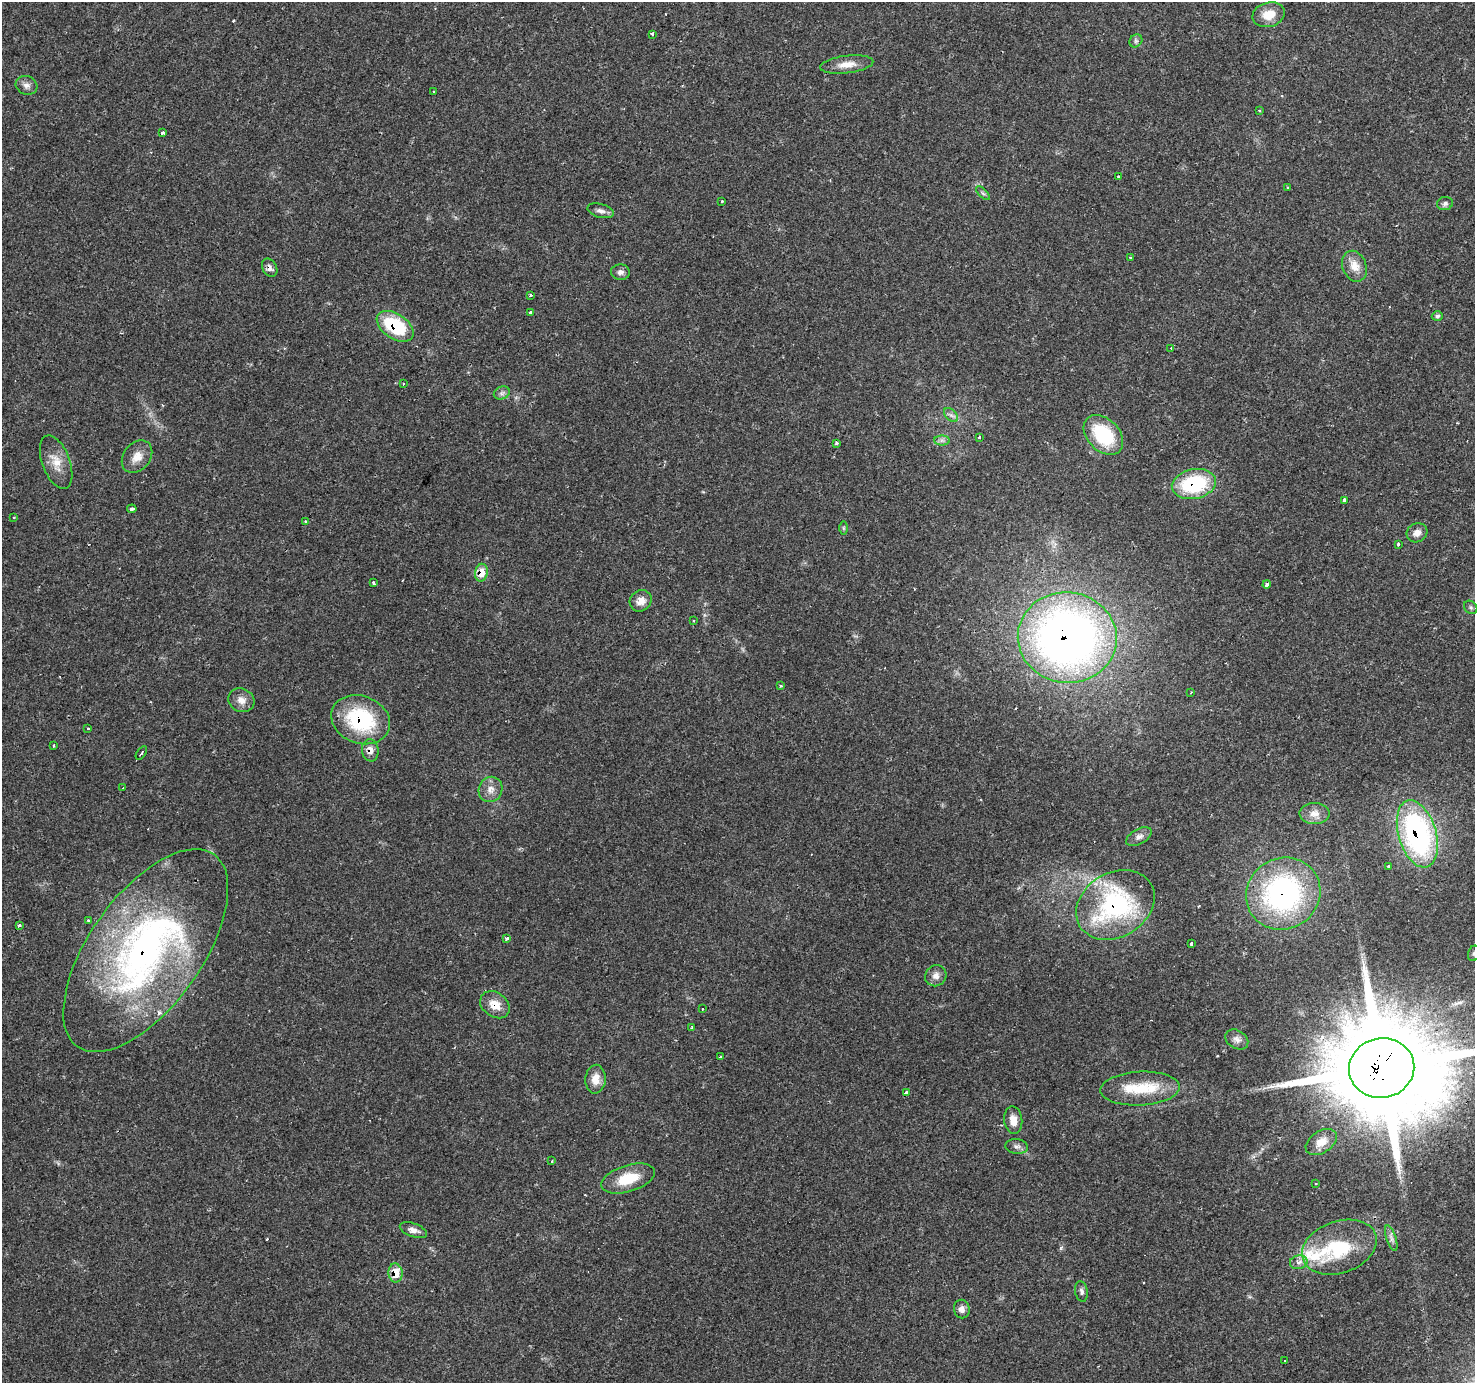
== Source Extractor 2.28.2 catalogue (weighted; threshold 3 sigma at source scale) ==
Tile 10 of 4 x 4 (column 2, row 3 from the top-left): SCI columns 1473-2945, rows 1564-2944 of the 5892 x 5956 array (HDU 1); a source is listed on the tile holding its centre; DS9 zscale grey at full resolution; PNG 1477 x 1385 px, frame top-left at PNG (2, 2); each listed source drawn as its Kron ellipse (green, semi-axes under 4 px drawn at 4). Shown black and unused: <1% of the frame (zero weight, under 2 of 3 exposures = <1% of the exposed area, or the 3 px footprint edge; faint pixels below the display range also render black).
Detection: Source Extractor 2.28.2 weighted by HDU 2 'WHT'; one run over the whole footprint, this tile lists its part. Background 0.0702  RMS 0.0048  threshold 0.0218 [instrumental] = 3 sigma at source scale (4.5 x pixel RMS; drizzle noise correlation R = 1.50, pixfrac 1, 0.0396/0.0396 arcsec/px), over >= 5 px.
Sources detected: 107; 1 inside a brighter object's white glare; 9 cosmic-ray / hot-pixel residue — neither listed nor drawn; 4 inside a brighter listed object's ellipse — not listed separately; the other 93 listed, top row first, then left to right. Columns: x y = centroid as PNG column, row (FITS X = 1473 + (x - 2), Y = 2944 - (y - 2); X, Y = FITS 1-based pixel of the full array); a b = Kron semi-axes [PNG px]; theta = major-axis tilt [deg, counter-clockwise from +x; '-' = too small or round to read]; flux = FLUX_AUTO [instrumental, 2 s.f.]
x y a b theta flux
1269 15 16 12 15 7.9
652 34 3 3 - 3.2
1136 41 7 6 - 1.2
847 65 27 9 7 6
26 85 11 9 -19 2.5
434 92 3 2 - 0.96
1259 111 4 3 - 0.5
162 133 3 3 - 4.4
1118 177 3 2 - 0.53
1288 188 4 3 - 2.8
983 193 9 3 -45 0.8
722 201 3 2 - 0.55
1445 204 8 6 18 1.5
600 211 13 6 -15 2.3
1130 258 3 3 - 1.8
1354 266 16 12 -68 6.2
270 268 10 7 -60 2.2
620 272 9 7 -5 2.1
530 295 3 3 - 0.55
531 313 4 3 - 6.4
1437 316 5 5 - 1.1
395 326 21 12 -34 31
1171 348 3 2 - 2.3
403 384 3 2 - 0.36
502 393 8 6 22 1.6
951 415 8 5 -44 1.6
1103 435 23 16 -46 31
979 437 3 3 - 1.2
942 440 8 5 0 1.4
836 443 3 3 - 0.98
137 457 18 13 51 5.9
56 462 28 14 -69 8.2
1194 484 22 15 11 38
1344 500 3 3 - 3.1
132 509 5 3 - 0.87
14 517 3 2 - 0.55
305 522 3 3 - 5.5
843 528 6 4 -89 0.69
1417 533 11 9 27 3.3
1398 544 3 3 - 0.54
481 573 9 6 80 7.4
374 583 3 3 - 2.4
1267 584 4 3 - 3.4
641 601 11 10 - 4.7
1471 607 7 6 - 0.96
694 620 3 3 - 0.6
1067 637 49 45 -6 330
781 686 4 3 - 0.62
1191 692 3 2 - 0.84
241 700 13 11 -26 3.9
361 720 30 23 -21 43
88 728 3 3 - 0.48
54 745 3 3 - 1.3
370 750 11 8 -82 3.4
141 753 8 3 56 1.1
123 788 3 2 - 0.62
490 789 13 11 62 4.3
1315 813 15 10 -1 4.2
1417 834 35 19 -73 100
1139 837 14 7 29 2.5
1389 866 3 3 - 1.3
1283 894 38 35 34 100
1115 905 41 32 31 76
89 920 3 3 - 1.7
19 925 3 3 - 1.7
507 939 3 3 - 1.5
1191 943 3 3 - 2.6
146 951 118 56 55 220
1474 953 8 6 72 1.1
936 976 11 10 - 3.1
495 1005 16 12 -35 7.1
702 1009 3 3 - 1
692 1027 3 3 - 0.79
1237 1039 12 9 -32 2.8
720 1057 3 3 - 0.99
1382 1068 33 30 13 10000
595 1079 14 10 87 5.6
1140 1088 40 17 3 20
906 1093 3 3 - 10
1013 1120 14 9 -84 4.5
1321 1142 17 11 32 6
1017 1146 11 7 -5 1.8
552 1161 3 3 - 0.67
628 1179 28 13 17 15
1316 1183 3 2 - 0.4
413 1230 14 6 -19 2.7
1391 1238 13 5 -71 2
1339 1247 38 26 19 30
1299 1262 9 7 13 2.4
395 1273 9 7 -87 9.7
1081 1292 10 6 -79 1.5
962 1309 9 8 - 2.5
1285 1360 3 2 - 1.1
Overlapping masked pixels (flux is a lower limit): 14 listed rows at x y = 270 268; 395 326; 1194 484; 481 573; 1067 637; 361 720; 370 750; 1417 834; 1283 894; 1115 905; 146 951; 495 1005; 1382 1068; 395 1273
Isophote crosses this tile's border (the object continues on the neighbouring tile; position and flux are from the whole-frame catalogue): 2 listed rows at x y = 1474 953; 1382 1068